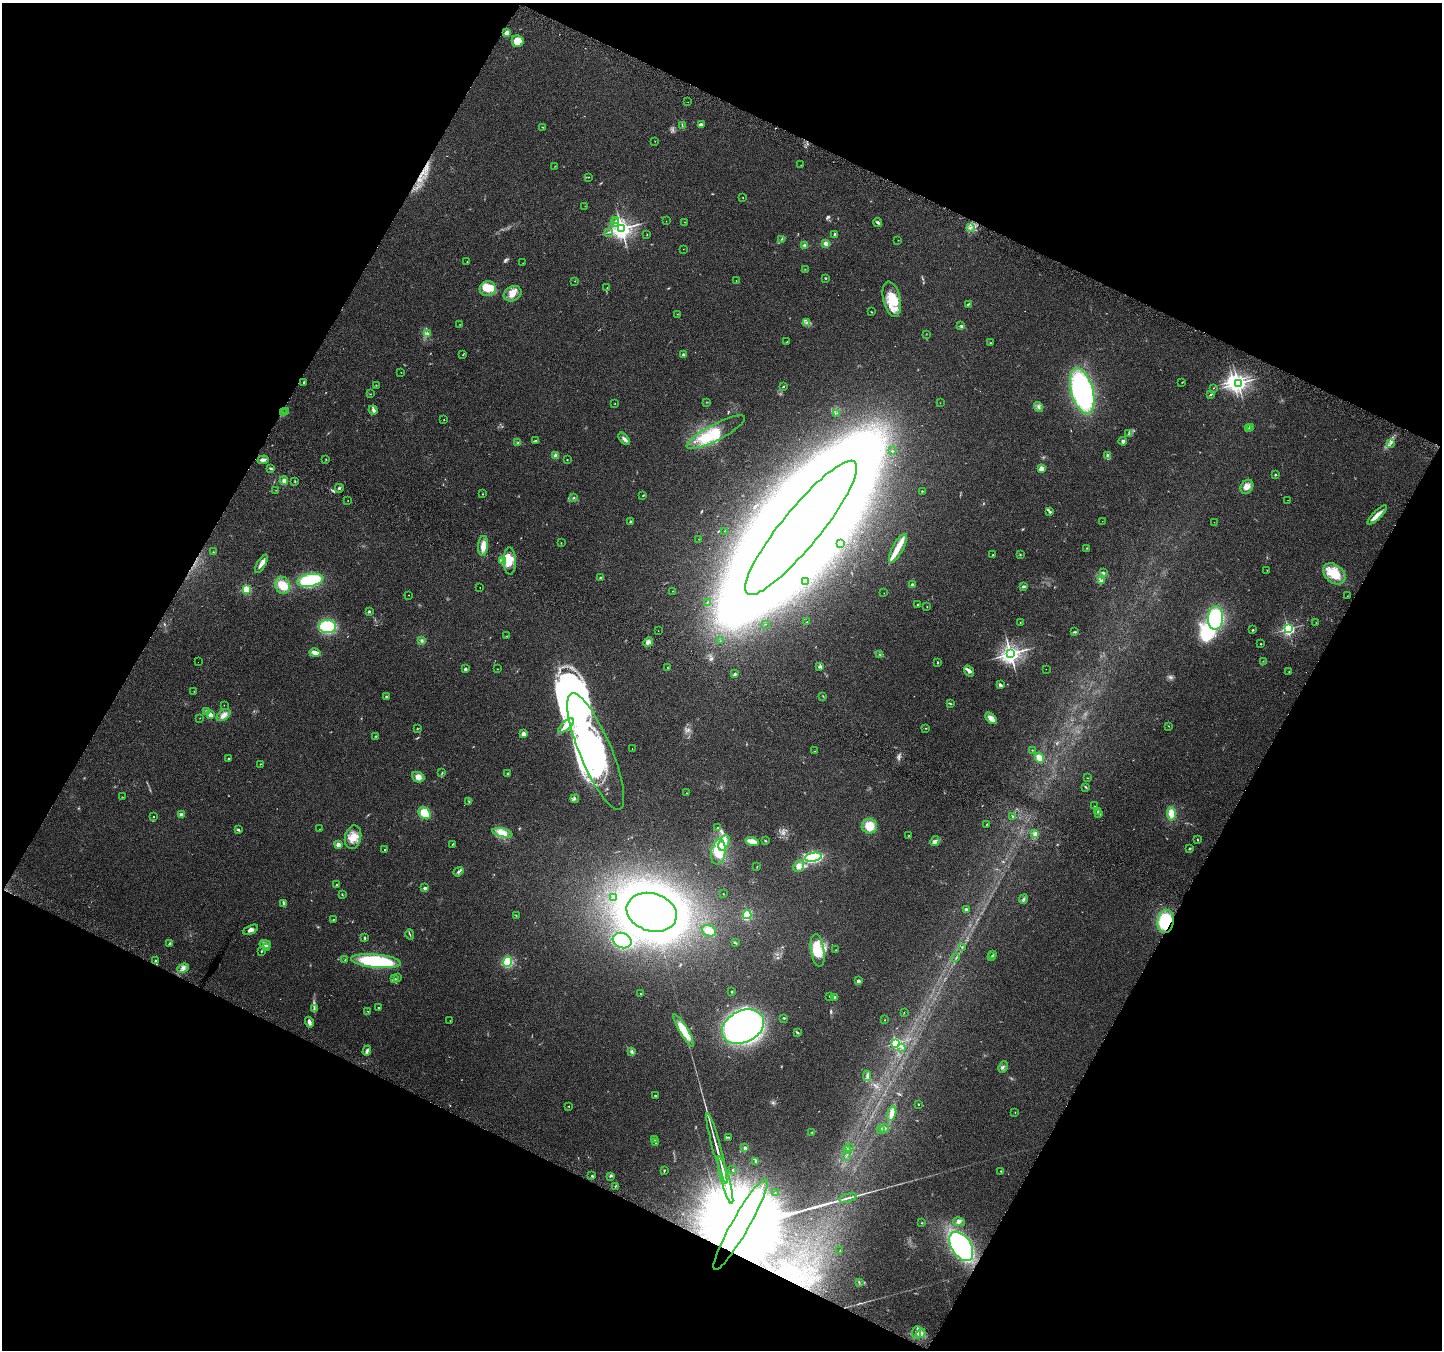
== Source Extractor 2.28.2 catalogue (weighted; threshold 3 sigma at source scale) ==
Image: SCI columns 31-5788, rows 254-5645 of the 5825 x 5965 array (HDU 1 of 3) = the unmasked area's bounding box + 8 px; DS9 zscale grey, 4 x 4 block average (1 PNG px = mean of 4 x 4 image px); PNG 1444 x 1352 px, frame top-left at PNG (2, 3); each listed source drawn as its Kron ellipse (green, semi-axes under 4 px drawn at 4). Shown black and unused: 46% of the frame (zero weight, under 3 of 6 exposures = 3% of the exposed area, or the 3 px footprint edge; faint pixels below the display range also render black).
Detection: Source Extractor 2.28.2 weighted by HDU 2 'WHT'. Background 0.0353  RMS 0.0041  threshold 0.0166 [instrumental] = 3 sigma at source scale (4.09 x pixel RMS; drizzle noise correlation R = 1.36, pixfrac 0.8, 0.0396/0.0396 arcsec/px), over >= 5 px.
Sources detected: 381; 7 too faint to see at this stretch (4 x 4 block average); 15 inside a brighter object's white glare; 1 cosmic-ray / hot-pixel residue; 1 long thin detection or spike segment (spike, bleed or trail) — neither listed nor drawn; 5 coinciding with a brighter row at this scale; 31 inside a brighter listed object's ellipse — not listed separately; the other 321 listed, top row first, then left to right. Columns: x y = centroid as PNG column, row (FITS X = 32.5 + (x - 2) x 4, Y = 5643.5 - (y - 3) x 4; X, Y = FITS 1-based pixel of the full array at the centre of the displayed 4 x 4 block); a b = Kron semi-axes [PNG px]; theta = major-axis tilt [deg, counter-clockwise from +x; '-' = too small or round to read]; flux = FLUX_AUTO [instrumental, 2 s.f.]
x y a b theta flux
507 33 4 3 - 13
518 41 6 6 - 32
688 102 2 2 - 0.35
701 124 4 3 - 5
682 126 2 2 - 1.1
543 127 2 2 - 0.94
655 141 2 2 - 0.41
801 165 2 2 - 0.53
555 166 2 2 - 0.51
588 177 2 2 - 0.91
743 198 2 2 - 0.78
585 206 2 2 - 0.51
616 221 2 2 - 1.9
666 221 2 2 - 0.5
685 222 2 2 - 0.55
615 223 3 2 - 2.1
878 223 4 3 - 3.7
971 227 3 2 - 1.9
621 229 3 3 - 1500
608 232 3 2 - 1.1
647 234 2 2 - 1.3
835 234 2 2 - 7.9
781 239 2 2 - 1
898 240 2 2 - 0.53
826 243 3 2 - 11
805 245 3 2 - 5.1
683 249 2 2 - 0.8
467 262 2 2 - 0.76
523 263 2 2 - 0.56
805 269 2 2 - 0.63
825 278 2 2 - 1.8
575 281 2 2 - 0.56
736 281 2 2 - 1.1
607 287 2 2 - 0.62
488 289 8 7 - 31
513 294 9 7 29 20
892 299 18 8 -77 57
968 304 4 2 - 1.9
871 312 2 2 - 0.75
677 314 2 2 - 1
806 322 2 2 - 1.2
460 324 2 2 - 0.7
961 325 2 2 - 1.6
427 334 2 2 - 1.5
926 334 2 2 - 0.69
787 341 3 2 - 1
990 342 2 2 - 0.67
463 355 2 2 - 0.86
683 355 2 2 - 16
401 372 2 2 - 0.54
304 382 2 2 - 8.4
1182 382 3 2 - 0.99
1238 383 2 2 - 890
376 385 2 2 - 1
783 387 2 2 - 5.2
1213 388 2 2 - 0.68
1082 391 23 11 -74 400
371 394 2 2 - 0.57
1211 395 3 2 - 1.6
706 402 2 2 - 0.54
940 403 2 2 - 0.72
615 404 2 2 - 0.62
1039 407 5 3 - 4.9
373 410 4 3 - 5
285 411 2 2 - 0.89
283 413 2 2 - 2.1
837 413 2 2 - 0.75
444 419 2 2 - 1.1
1250 427 2 2 - 22
1248 429 2 2 - 1.6
716 432 32 8 27 84
1128 434 3 2 - 2.2
624 439 7 3 -49 8.2
536 440 3 2 - 1.5
1123 441 4 4 - 5.1
518 443 3 2 - 1.5
1390 443 2 2 - 1.6
892 451 2 2 - 2.2
1108 455 4 2 - 3
556 456 2 2 - 52
326 459 2 2 - 1
263 460 6 3 3 6.4
567 460 2 2 - 1.1
271 469 4 2 - 2.2
1041 469 2 2 - 58
1275 475 2 2 - 2
284 481 4 3 - 8.6
295 481 2 2 - 1.5
1247 487 7 6 - 14
339 488 4 2 - 2.7
276 490 2 2 - 0.58
922 491 2 2 - 1.3
483 494 2 2 - 1
643 496 3 2 - 1.2
573 498 4 2 - 2.2
348 500 2 2 - 0.6
1288 500 2 2 - 0.43
1050 512 3 3 - 2.9
1377 515 13 4 45 15
1102 521 2 2 - 0.41
630 522 2 2 - 10
1214 522 2 2 - 0.39
801 528 85 19 51 31000
724 531 2 2 - 0.85
699 539 2 2 - 0.45
561 543 2 2 - 1.1
841 543 2 2 - 0.65
483 546 10 5 85 21
898 548 16 5 62 28
1086 548 2 2 - 0.77
214 552 2 2 - 0.99
993 555 2 2 - 0.75
1020 555 2 2 - 1.3
502 560 2 2 - 1.5
510 561 14 6 -88 29
261 564 10 3 60 11
1267 570 2 2 - 0.83
1103 572 3 2 - 2.1
1334 574 12 9 -40 57
600 577 2 2 - 4.2
310 580 13 6 11 140
806 581 2 2 - 0.98
1101 581 4 2 - 3.2
912 584 3 2 - 3.5
282 585 8 7 - 36
480 587 2 2 - 0.79
1024 587 4 2 - 3.3
247 589 2 2 - 220
673 591 2 2 - 0.86
884 593 2 2 - 0.79
409 595 2 2 - 0.61
1347 596 2 2 - 0.57
707 602 2 2 - 1.8
918 604 2 2 - 2.4
927 607 2 2 - 0.87
369 611 2 2 - 13
1215 618 11 8 88 160
807 622 2 2 - 1.2
1020 623 2 2 - 0.89
1316 623 2 2 - 0.58
766 624 2 2 - 0.62
327 627 8 6 -2 140
1288 629 2 2 - 540
1253 630 2 2 - 1.4
658 631 2 2 - 0.53
1075 632 3 2 - 2.1
506 636 2 2 - 0.81
422 640 3 2 - 2.2
720 641 2 2 - 0.9
648 642 5 4 - 8.2
1261 644 2 2 - 1.3
315 653 6 4 -15 10
1010 654 3 3 - 1400
880 655 2 2 - 1.9
1263 661 2 2 - 0.53
198 662 2 2 - 0.33
937 662 3 2 - 1.5
819 666 4 3 - 3.5
667 667 2 2 - 1.4
465 669 2 2 - 18
497 669 2 2 - 0.59
1046 669 2 2 - 0.5
969 671 6 4 -53 7.2
1289 672 2 2 - 0.86
735 673 3 2 - 2.6
1000 685 4 3 - 4.8
194 691 2 2 - 0.46
823 696 2 2 - 1.2
386 697 3 3 - 3.2
950 703 3 2 - 1.8
224 705 2 2 - 0.52
207 711 3 3 - 3.1
210 715 2 2 - 44
224 715 8 5 36 12
200 718 2 2 - 0.49
991 718 7 4 -45 17
566 726 10 4 43 16
1169 726 2 2 - 0.62
926 728 3 2 - 1.3
417 729 2 2 - 1.1
523 734 2 2 - 52
375 736 2 2 - 1.7
632 749 2 2 - 0.7
1032 750 2 2 - 1.9
815 751 3 2 - 1.2
596 752 63 16 -67 850
1039 758 5 3 - 21
228 759 2 2 - 5.5
260 764 2 2 - 1.1
442 773 2 2 - 1
508 773 2 2 - 1.6
418 777 6 5 - 14
1088 778 2 2 - 0.87
1086 787 2 2 - 1.5
687 793 2 2 - 1.5
122 797 2 2 - 1
575 799 4 4 - 4.1
469 801 3 2 - 1.2
1095 806 2 2 - 0.65
1097 811 2 2 - 1.4
425 813 7 5 -47 39
1098 814 4 2 - 2.9
1171 814 6 4 -88 26
181 815 2 2 - 31
1013 816 2 2 - 1.2
153 817 2 2 - 2.3
987 824 2 2 - 0.84
869 826 8 7 - 38
718 828 3 2 - 2.8
319 829 2 2 - 0.39
238 830 3 2 - 3.5
502 833 10 4 -14 16
1035 834 3 2 - 3.5
909 836 2 2 - 2.2
353 837 12 8 78 26
1197 839 4 2 - 1.4
752 841 7 2 -15 42
765 841 2 2 - 1.2
935 841 5 4 - 6.4
724 843 8 5 67 20
452 844 2 2 - 0.85
338 845 2 2 - 46
384 849 2 2 - 1.9
1189 849 3 2 - 2.5
718 852 13 7 81 38
813 857 9 4 9 230
799 866 6 5 - 13
757 867 2 2 - 0.96
458 872 5 3 - 4.9
337 885 2 2 - 2.6
425 888 3 2 - 4.9
342 894 2 2 - 0.89
724 894 2 2 - 0.56
614 897 2 2 - 1.2
1023 899 5 2 - 3.6
284 904 4 2 - 8.9
966 909 3 2 - 5.2
652 912 25 19 -17 1500
516 915 2 2 - 0.68
747 915 4 3 - 80
333 920 2 2 - 1.1
1165 921 12 8 81 100
250 930 8 4 24 8.5
709 931 7 5 -21 24
410 934 5 2 - 1.8
365 938 2 2 - 2.5
622 941 10 7 -21 94
735 942 3 2 - 1.2
170 943 3 2 - 1.6
265 944 6 2 -14 4.4
267 947 2 2 - 1.2
962 947 2 2 - 1.1
818 950 16 6 -82 46
836 950 2 2 - 0.51
261 951 2 2 - 4.5
993 954 2 2 - 1.1
991 956 2 2 - 2
956 957 2 2 - 1
345 960 2 2 - 1.3
156 961 2 2 - 2.2
376 961 25 6 -5 210
508 962 5 4 - 66
183 968 6 3 21 7.7
398 977 2 2 - 1.2
395 979 3 2 - 1.8
858 981 2 2 - 23
732 992 2 2 - 7.3
641 993 2 2 - 1.1
829 996 2 2 - 0.87
835 997 3 3 - 4
378 1008 2 2 - 5.3
314 1009 3 2 - 2.5
368 1011 2 2 - 0.72
904 1013 2 2 - 0.68
784 1018 2 2 - 1.9
885 1020 2 2 - 0.84
450 1021 2 2 - 0.55
309 1022 5 3 - 8.8
743 1027 22 15 26 660
684 1030 19 4 -58 54
797 1032 4 2 - 2.5
896 1043 2 2 - 310
902 1047 2 2 - 0.97
367 1051 5 3 - 6
631 1052 4 3 - 3.8
1003 1067 6 2 62 3.8
867 1076 5 2 - 4.7
655 1096 2 2 - 4.2
918 1104 2 2 - 3.2
569 1106 2 2 - 1.5
1015 1112 2 2 - 0.65
892 1114 7 4 76 13
881 1129 2 2 - 1.4
885 1129 4 2 - 2.1
812 1132 2 2 - 1.5
729 1137 2 2 - 1.1
655 1139 4 2 - 2.5
655 1143 2 2 - 1
849 1147 2 2 - 0.92
717 1148 36 2 -75 27
745 1148 2 2 - 11
847 1149 3 2 - 2.5
846 1156 2 2 - 0.96
756 1161 2 2 - 2.9
664 1170 2 2 - 1.7
733 1170 2 2 - 3.4
1001 1171 2 2 - 2.6
592 1176 3 2 - 1.8
610 1176 3 2 - 2.2
725 1180 24 2 -75 50
615 1186 2 2 - 1.2
775 1193 2 2 - 0.69
848 1198 9 2 15 6
959 1222 6 3 -13 4.5
922 1223 2 2 - 1.1
741 1224 52 8 60 240000
961 1246 16 9 -57 450
840 1251 2 2 - 0.71
859 1282 2 2 - 1.3
917 1332 6 3 84 8.2
921 1333 5 4 - 8.4
Overlapping masked pixels (flux is a lower limit): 2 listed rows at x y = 1165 921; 741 1224
Diffuse or blended objects may show on this block-average render without a row.